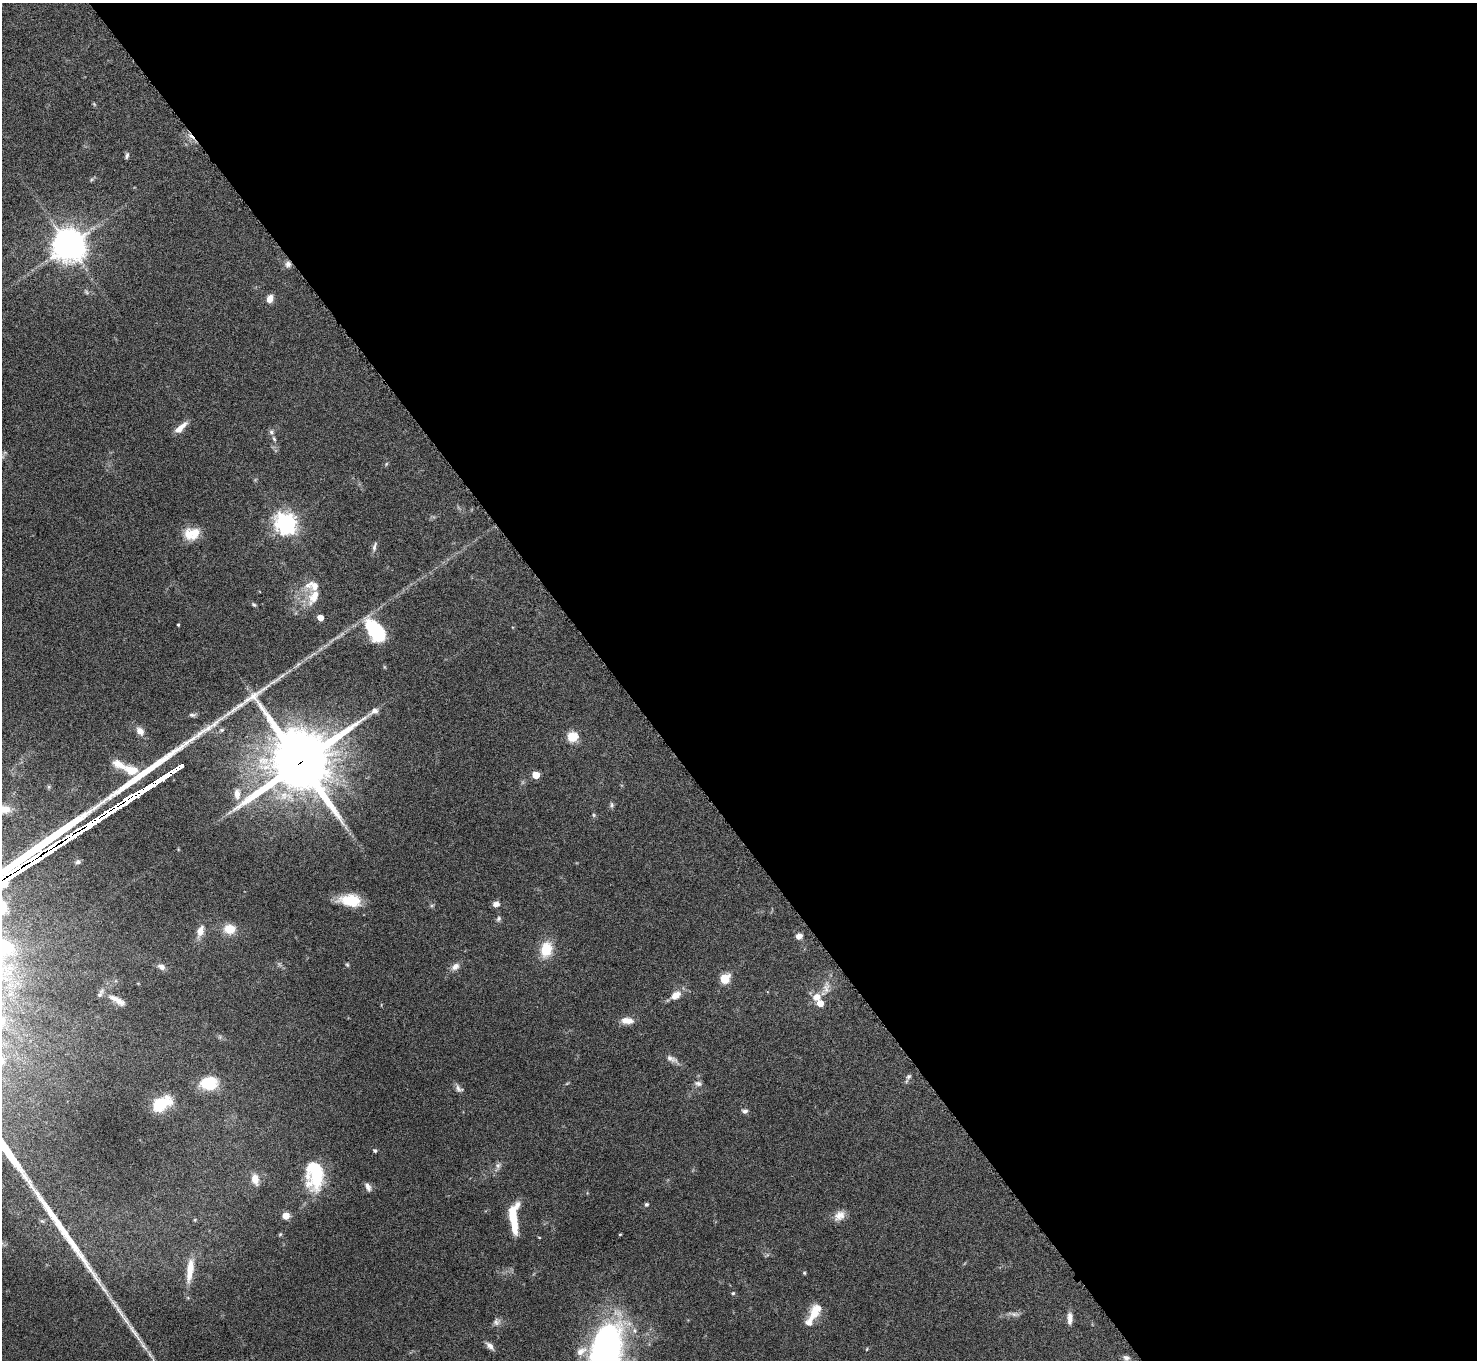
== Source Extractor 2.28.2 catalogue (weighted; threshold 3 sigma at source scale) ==
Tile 8 of 4 x 4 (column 4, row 2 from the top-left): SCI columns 4432-5906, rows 2886-4243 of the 5914 x 5909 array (HDU 1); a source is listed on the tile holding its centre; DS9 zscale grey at full resolution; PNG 1479 x 1362 px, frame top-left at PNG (2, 3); no overlay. Shown black and unused: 58% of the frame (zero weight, under 4 of 8 exposures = <1% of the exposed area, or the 3 px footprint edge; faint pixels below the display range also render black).
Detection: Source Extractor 2.28.2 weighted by HDU 2 'WHT'; one run over the whole footprint, this tile lists its part. Background 0.0778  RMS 0.0044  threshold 0.0181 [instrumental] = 3 sigma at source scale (4.09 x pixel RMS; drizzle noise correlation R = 1.36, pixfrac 0.8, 0.05/0.05 arcsec/px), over >= 5 px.
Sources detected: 86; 2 too faint to see at this stretch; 1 long thin detection or spike segment (spike, bleed or trail) — not listed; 6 inside a brighter listed object's ellipse — not listed separately; the other 77 listed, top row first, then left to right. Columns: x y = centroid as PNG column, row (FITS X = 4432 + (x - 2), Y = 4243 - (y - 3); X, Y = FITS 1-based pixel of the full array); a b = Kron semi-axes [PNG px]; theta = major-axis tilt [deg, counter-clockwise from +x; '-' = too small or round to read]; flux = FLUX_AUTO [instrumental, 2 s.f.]
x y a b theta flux
127 156 7 4 70 0.91
69 245 11 10 - 740
288 264 8 7 - 1.7
86 292 7 4 -53 0.66
270 299 8 6 72 3.4
181 427 18 6 44 3.6
271 432 6 6 - 0.96
274 439 8 4 -62 0.86
386 464 6 3 71 0.46
286 523 8 7 - 230
192 534 19 13 10 8.4
374 547 14 5 75 1.4
313 597 23 12 61 6.6
254 605 7 4 -40 0.65
320 618 5 4 - 4.7
178 625 3 2 - 0.44
376 631 23 13 -53 29
280 677 30 3 39 3.1
192 715 9 5 -1 0.9
222 730 6 4 20 0.7
140 731 11 8 -45 2.6
572 737 12 11 - 6.3
300 763 141 34 63 2900
131 770 20 12 -15 6.9
536 775 5 5 - 7.8
237 794 13 8 90 3.5
612 805 8 5 -85 0.82
3 810 20 9 7 5.5
593 815 6 4 -89 0.56
78 862 8 7 - 1.1
350 900 25 13 -6 11
496 904 8 7 - 1.9
498 919 7 6 - 0.91
229 929 11 9 -1 7.5
200 931 15 8 69 3.7
799 936 8 7 - 2
546 949 15 12 77 11
347 965 6 4 -67 0.53
161 967 9 6 -30 2.1
455 967 12 8 36 2.3
724 978 7 6 - 11
826 987 19 9 84 3.8
675 995 13 8 37 4.3
817 997 12 10 14 4.2
117 1000 25 8 -29 4.3
820 1003 5 5 - 5.5
627 1021 15 8 -3 3.7
672 1059 18 7 -24 2.3
909 1076 8 6 44 0.93
209 1083 18 13 5 14
698 1083 10 7 -18 1.4
459 1088 12 7 -40 1.5
161 1104 18 11 28 17
745 1111 8 6 1 1.1
375 1151 5 4 - 0.68
498 1165 8 6 74 1.3
315 1174 34 18 -89 25
255 1179 15 9 -81 4
368 1187 12 6 -64 1.7
646 1204 5 5 - 0.76
513 1215 28 10 88 12
286 1216 6 6 - 4.3
839 1216 15 11 37 3.5
280 1234 5 5 - 0.5
620 1234 3 3 - 0.35
539 1237 4 3 - 0.28
190 1270 32 8 82 7.7
804 1273 5 4 - 0.48
733 1293 5 4 - 0.45
815 1311 22 11 59 7.8
1014 1314 8 6 -21 1.3
1070 1318 14 6 88 2.6
496 1322 10 8 -72 1.6
490 1346 12 6 -47 2
581 1351 16 9 28 3.7
605 1352 48 24 78 170
1126 1358 9 6 -24 1.3
Overlapping masked pixels (flux is a lower limit): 2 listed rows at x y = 288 264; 300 763
Isophote crosses this tile's border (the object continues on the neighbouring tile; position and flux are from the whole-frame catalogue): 3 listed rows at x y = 300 763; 3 810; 605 1352